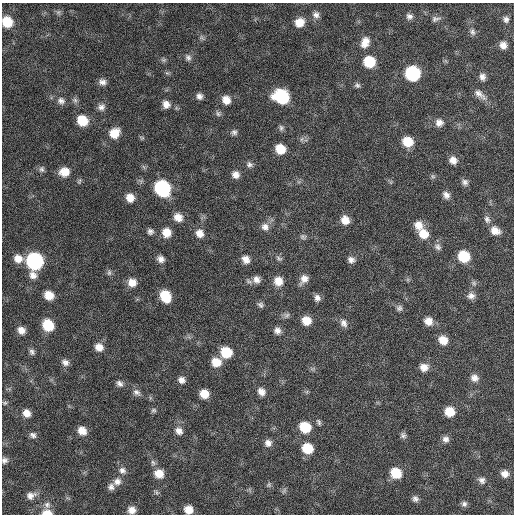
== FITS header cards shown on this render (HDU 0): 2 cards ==
NAXIS1  =                  512 / Axis length
NAXIS2  =                  512 / Axis length

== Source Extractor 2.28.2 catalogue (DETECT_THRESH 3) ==
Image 512 x 512 px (HDU 0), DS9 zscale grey, 1 PNG px = 1 image px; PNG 516 x 516 px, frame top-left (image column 1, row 512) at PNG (2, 3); no overlay
Background 64.3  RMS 8.8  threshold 26.5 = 3 sigma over >= 5 px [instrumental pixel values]
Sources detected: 130; all 130 listed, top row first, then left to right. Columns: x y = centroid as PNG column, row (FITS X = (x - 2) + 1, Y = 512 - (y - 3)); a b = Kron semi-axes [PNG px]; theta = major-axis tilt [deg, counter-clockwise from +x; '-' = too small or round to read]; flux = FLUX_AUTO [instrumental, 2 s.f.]
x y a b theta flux
58 12 6 6 - 1300
316 15 9 8 - 2700
409 16 8 8 - 2300
436 19 13 7 9 2300
506 19 8 7 - 2100
7 22 9 8 - 14000
299 22 10 9 - 7000
472 32 9 7 -67 2000
202 38 9 4 -48 1300
365 42 14 10 69 6000
503 45 8 7 - 3900
188 58 9 7 -58 2100
164 60 7 6 - 1200
369 62 9 9 - 21000
167 73 6 5 - 1000
412 73 10 9 - 61000
482 77 8 7 - 2700
102 82 9 7 -15 2800
357 85 8 6 -40 1600
480 94 20 8 -41 4300
199 96 7 7 - 2500
282 97 12 10 -24 40000
75 100 8 6 -45 1600
226 100 9 8 - 5900
61 101 10 9 - 2800
166 104 9 8 - 4000
101 107 9 8 - 2700
218 114 8 6 -55 1400
82 121 9 8 - 16000
439 122 9 9 - 3700
281 128 8 7 - 1600
234 132 8 7 - 1800
114 133 11 9 40 9800
302 139 7 4 70 1200
408 142 10 9 - 12000
280 149 9 8 - 11000
453 160 9 8 - 4100
249 165 9 7 -29 2100
42 169 9 7 -73 1700
64 172 10 9 - 8000
236 175 9 8 - 3600
433 176 7 6 - 1100
79 181 8 5 69 1100
465 182 9 7 -49 2200
162 188 11 9 -53 79000
446 195 9 7 -49 3000
130 198 9 8 - 6200
178 217 10 9 - 5600
487 219 10 8 -67 2400
345 220 9 8 - 6100
418 225 11 10 - 5800
265 227 11 9 -37 3700
150 231 7 7 - 2000
495 231 11 8 -26 5400
166 232 10 9 - 7100
199 233 10 9 - 4900
423 234 12 10 -47 9000
303 237 8 6 -19 1400
438 247 10 8 -54 2300
464 256 9 9 - 21000
279 258 9 6 -34 1500
18 259 10 9 - 6000
161 259 8 7 - 3200
246 259 9 8 - 4200
351 260 9 8 - 2600
35 261 10 9 - 130000
109 273 8 6 89 1400
33 275 10 9 - 4000
256 279 10 9 - 3600
304 279 12 8 50 4500
278 281 10 10 - 6600
132 282 9 9 - 5800
474 283 7 5 -46 1400
49 295 9 7 -27 8500
165 296 10 8 -62 17000
471 296 10 8 3 3100
317 298 8 7 - 2800
261 305 9 6 -42 1700
399 308 8 7 - 1800
287 315 8 7 - 1800
306 321 9 8 - 7900
428 321 9 8 - 5400
344 323 11 8 -65 3100
48 325 10 8 -53 19000
21 330 8 7 - 4200
277 331 8 8 - 3000
443 340 9 8 - 7400
99 347 9 8 - 5100
32 352 8 6 -64 1700
226 352 10 9 - 17000
65 362 9 7 -28 2700
216 362 10 9 - 8800
424 367 10 9 - 4800
474 378 10 9 - 3800
182 380 8 7 - 3000
119 383 9 7 -34 2300
137 392 11 7 -32 2500
261 392 10 8 -50 4000
204 394 8 7 - 8200
5 403 6 5 - 930
154 410 7 6 - 1300
450 412 9 8 - 10000
27 413 9 7 -51 4900
319 422 9 5 -72 1300
305 427 10 9 - 18000
82 431 9 7 -42 5900
179 431 10 8 -38 3600
33 435 9 7 -24 2100
403 435 8 7 - 1700
446 439 9 8 - 2800
268 443 8 8 - 3400
307 448 10 8 -26 15000
4 460 9 8 - 2200
153 463 9 6 -72 1800
122 470 10 9 - 2800
396 473 9 8 - 16000
159 474 10 9 - 7300
505 474 8 7 - 3900
482 480 9 8 - 2500
117 482 12 10 28 4200
269 485 7 6 - 1200
111 487 9 8 - 2600
284 490 9 4 57 1000
31 495 13 10 18 4300
415 499 8 7 - 2100
464 504 7 7 - 1800
47 505 9 8 - 3100
132 510 8 7 - 4300
188 510 7 7 - 6500
47 513 11 6 -2 6100
At the frame edge (FLAGS 8, measured only in part): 4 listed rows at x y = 7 22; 4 460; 188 510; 47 513